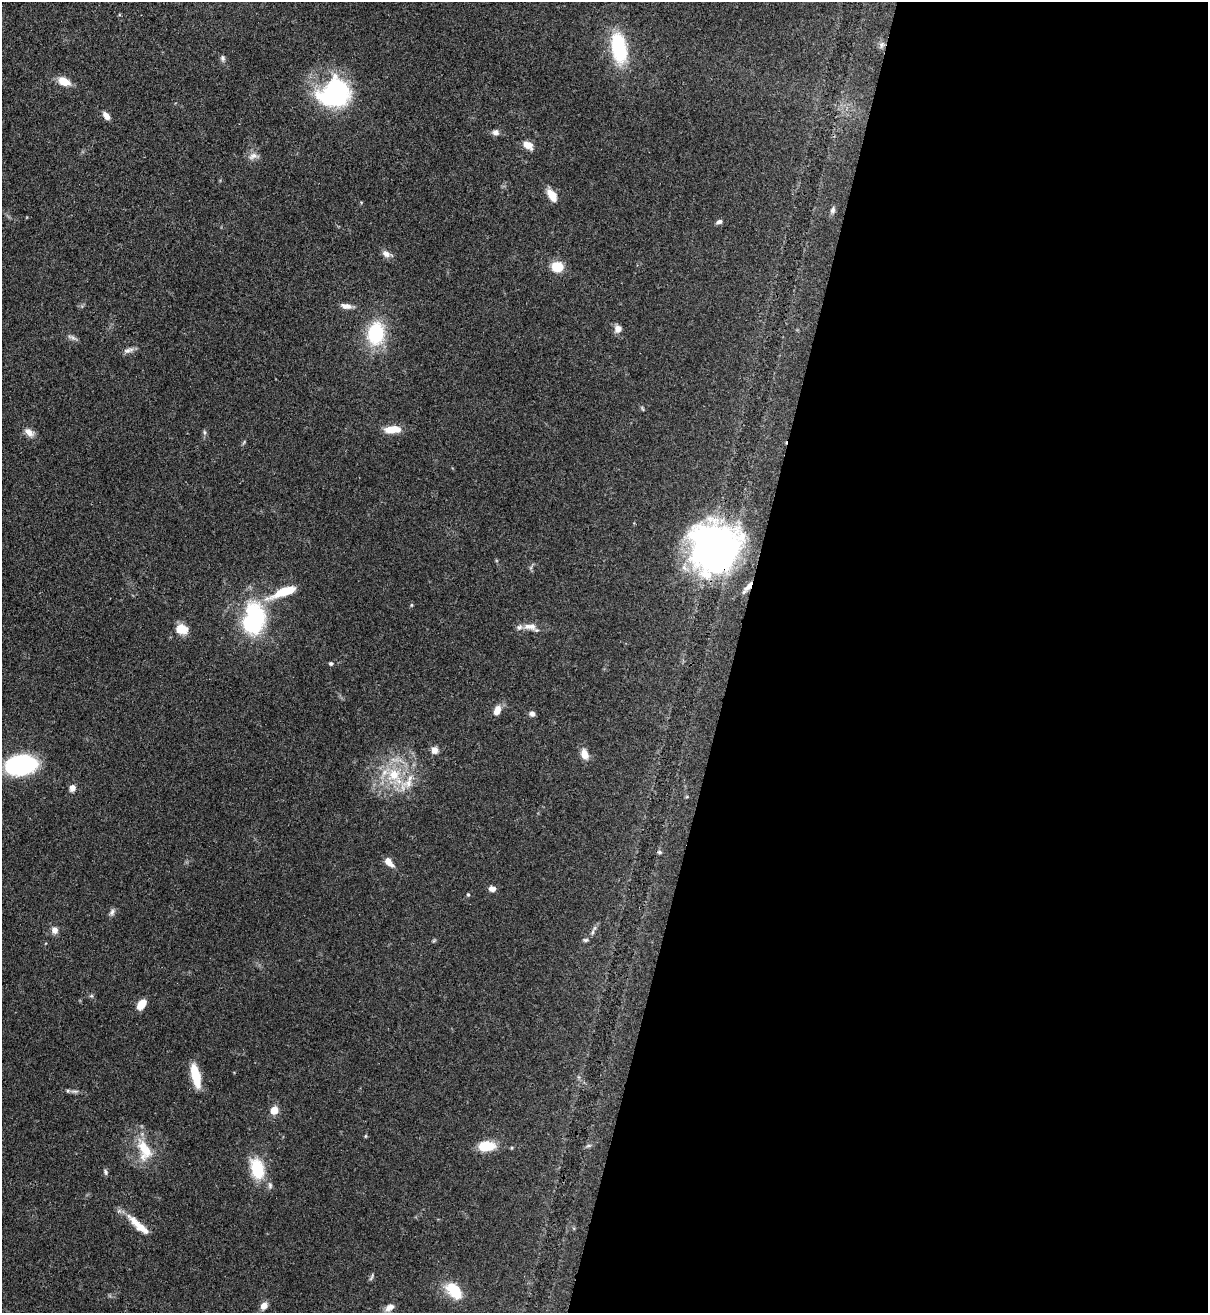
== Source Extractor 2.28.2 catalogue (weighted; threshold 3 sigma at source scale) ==
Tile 12 of 4 x 4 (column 4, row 3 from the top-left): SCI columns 3833-5038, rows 1341-2651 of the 5380 x 5305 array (HDU 1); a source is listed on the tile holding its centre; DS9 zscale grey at full resolution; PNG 1210 x 1315 px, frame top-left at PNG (2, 2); no overlay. Shown black and unused: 39% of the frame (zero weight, under 3 of 4 exposures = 7% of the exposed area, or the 3 px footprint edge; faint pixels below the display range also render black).
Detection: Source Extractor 2.28.2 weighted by HDU 2 'WHT'; one run over the whole footprint, this tile lists its part. Background 0.102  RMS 0.0041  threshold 0.0186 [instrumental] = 3 sigma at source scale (4.5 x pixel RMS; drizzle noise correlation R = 1.50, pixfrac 1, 0.05/0.05 arcsec/px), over >= 5 px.
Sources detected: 65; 2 inside a brighter listed object's ellipse — not listed separately; the other 63 listed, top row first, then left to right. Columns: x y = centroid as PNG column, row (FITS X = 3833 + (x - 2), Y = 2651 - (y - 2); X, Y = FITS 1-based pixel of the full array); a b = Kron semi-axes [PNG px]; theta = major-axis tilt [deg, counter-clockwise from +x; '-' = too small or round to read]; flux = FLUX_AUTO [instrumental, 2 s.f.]
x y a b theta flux
882 45 9 7 84 1.6
619 48 39 18 -82 26
222 58 8 6 -79 1
64 81 14 8 -20 5.8
334 94 34 29 31 53
106 116 11 6 -53 2.3
495 132 9 7 -6 1.7
528 145 12 8 -31 3.9
253 156 14 8 24 2.4
552 195 17 9 -58 4.7
833 210 9 6 72 1.2
719 222 8 5 25 1.2
386 254 10 7 -29 2.1
557 267 10 9 - 9.8
346 306 12 6 -9 2.7
618 329 8 8 - 2.6
376 333 17 13 83 30
71 337 14 4 -19 1.2
128 350 15 6 14 1.8
642 409 8 2 -69 0.48
393 429 18 8 3 7.4
29 432 15 9 -42 3
204 432 6 4 -88 0.69
715 548 40 38 63 200
749 586 16 5 50 3
284 592 37 9 22 12
411 605 6 4 89 0.46
254 618 39 25 84 41
530 627 20 8 -7 3.7
181 629 10 8 -11 9.1
331 663 5 4 - 0.76
497 710 11 7 64 4.1
532 714 7 6 - 1.4
434 750 8 8 - 2.6
584 754 11 8 -72 4.2
21 765 24 14 7 66
394 775 20 20 - 16
72 788 8 7 - 2.1
659 852 6 5 - 0.72
389 862 13 6 -49 3.6
492 889 8 6 -10 2.2
468 895 5 4 - 0.52
112 912 10 6 67 1.3
55 930 9 8 - 2.4
592 932 10 5 71 1.1
585 940 7 5 1 0.72
91 996 6 4 18 0.58
141 1004 11 7 53 5.6
196 1076 25 8 -78 11
74 1091 12 4 -5 1.3
274 1110 5 5 - 12
365 1136 5 4 - 0.46
487 1146 16 9 4 11
588 1146 8 3 18 0.74
144 1150 33 17 -73 13
257 1169 21 13 -74 17
105 1172 9 5 -63 0.89
270 1185 10 6 -83 1.3
138 1225 35 9 -42 7.8
372 1276 12 3 65 0.71
454 1291 21 13 -47 13
264 1306 8 6 55 3.2
389 1307 12 7 30 2.4
Overlapping masked pixels (flux is a lower limit): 2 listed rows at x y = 715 548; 749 586